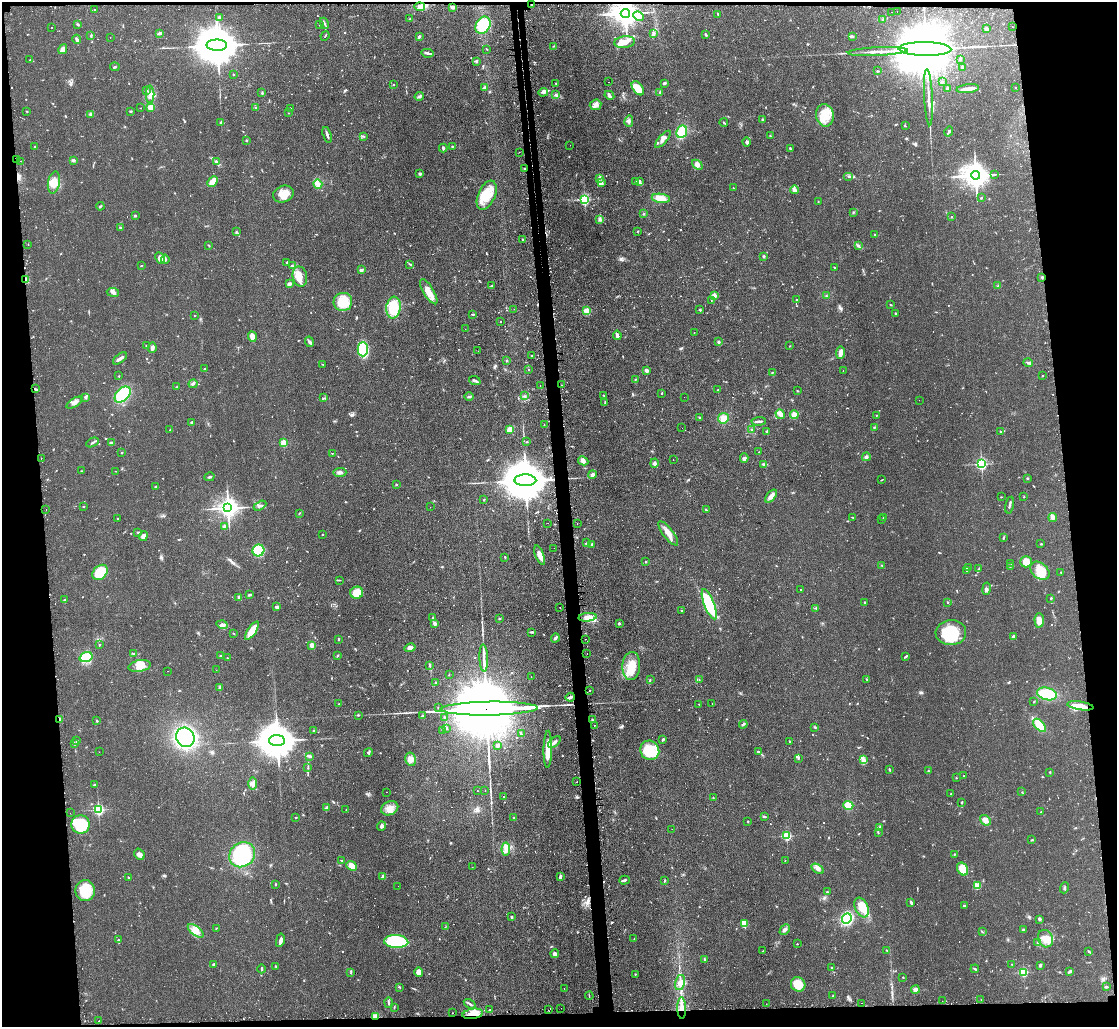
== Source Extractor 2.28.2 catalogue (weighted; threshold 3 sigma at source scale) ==
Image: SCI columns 27-4483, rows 145-4243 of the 4510 x 4473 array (HDU 1 of 3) = the unmasked area's bounding box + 8 px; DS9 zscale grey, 4 x 4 block average (1 PNG px = mean of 4 x 4 image px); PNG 1119 x 1029 px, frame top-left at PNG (2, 2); each listed source drawn as its Kron ellipse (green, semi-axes under 4 px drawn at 4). Shown black and unused: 11% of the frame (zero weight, under 2 of 3 exposures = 4% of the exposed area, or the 3 px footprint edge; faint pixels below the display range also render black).
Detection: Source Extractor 2.28.2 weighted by HDU 2 'WHT'. Background 0.054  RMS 0.0061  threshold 0.0275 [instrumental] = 3 sigma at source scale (4.5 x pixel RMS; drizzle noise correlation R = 1.50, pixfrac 1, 0.05/0.05 arcsec/px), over >= 5 px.
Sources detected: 998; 4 too faint to see at this stretch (4 x 4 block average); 9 inside a brighter object's white glare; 76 cosmic-ray / hot-pixel residue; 6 long thin detections or spike segments (spike, bleed or trail) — neither listed nor drawn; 15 coinciding with a brighter row at this scale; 40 inside a brighter listed object's ellipse — not listed separately; of the other 848, all 500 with FLUX_AUTO >= 1.68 (the completeness limit of this list) listed and drawn (348 fainter detections not listed), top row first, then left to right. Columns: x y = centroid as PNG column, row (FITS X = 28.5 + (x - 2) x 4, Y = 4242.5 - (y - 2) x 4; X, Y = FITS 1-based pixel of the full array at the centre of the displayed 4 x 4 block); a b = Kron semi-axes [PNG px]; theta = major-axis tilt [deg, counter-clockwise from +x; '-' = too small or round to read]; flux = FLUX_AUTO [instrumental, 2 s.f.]
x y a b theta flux
531 5 2 2 - 2.2
420 7 5 3 - 18
452 7 2 2 - 36
94 10 2 2 - 6.1
891 12 2 2 - 2.2
897 12 2 2 - 4.5
625 13 4 3 - 5700
718 14 2 2 - 4.2
638 16 5 3 - 21
219 18 3 2 - 4.5
410 18 2 2 - 1.7
882 20 2 2 - 2
324 23 6 2 -65 5.7
78 24 3 2 - 3.1
320 25 3 2 - 2.2
483 25 9 7 59 130
1012 26 2 2 - 2.6
52 27 2 2 - 4.5
986 29 3 3 - 7.8
160 33 4 2 - 15
653 34 3 2 - 4.6
705 34 3 2 - 4.2
91 35 2 2 - 3
325 36 5 2 - 2.4
419 36 4 2 - 4
852 36 3 3 - 5
110 37 2 2 - 2.7
77 39 4 2 - 10
625 42 10 5 7 26
217 45 10 5 -1 24000
554 46 2 2 - 2
63 49 5 3 - 23
487 49 3 2 - 2
925 49 26 7 -1 93000
878 52 30 2 3 37
427 53 6 3 -11 7.4
30 59 2 2 - 1.7
960 59 2 2 - 2.7
476 61 2 2 - 2.1
115 67 5 2 - 3.7
962 67 3 2 - 3.3
877 71 2 2 - 3.2
233 75 2 2 - 6.1
609 82 2 2 - 3.6
942 82 2 2 - 2.5
556 83 2 2 - 2.3
665 83 3 2 - 6.9
393 85 2 2 - 3.3
484 87 3 3 - 4.7
638 88 8 5 -53 48
1016 88 2 2 - 4
948 89 3 2 - 4.3
968 89 11 3 6 25
147 90 2 2 - 2
543 92 5 2 - 4.8
660 92 2 2 - 2.4
262 93 3 2 - 3.4
150 94 9 4 -88 19
556 95 3 2 - 4.4
609 95 5 4 - 8.9
419 96 5 3 - 6.9
928 97 28 2 -87 27
596 105 6 5 - 19
151 107 4 3 - 32
141 108 2 2 - 1.9
256 108 3 2 - 3.3
290 108 2 2 - 3
27 111 2 2 - 2.4
131 111 3 2 - 2.9
288 113 2 2 - 1.7
91 114 3 3 - 6.3
825 115 11 9 -79 61
762 120 3 2 - 3.3
629 121 5 3 - 8.8
221 122 3 2 - 3.9
724 122 4 2 - 3.7
905 126 2 2 - 2
682 132 6 5 - 98
949 132 5 2 - 5.6
327 135 8 2 -72 9.8
770 135 2 2 - 1.8
364 136 2 2 - 1.9
663 139 11 3 49 21
246 140 2 2 - 3.2
747 142 4 3 - 7.7
570 145 2 2 - 1.8
452 146 2 2 - 3.6
34 147 2 2 - 2.8
443 148 4 2 - 6
790 149 3 2 - 4.6
519 152 2 2 - 2.2
17 160 3 2 - 7.7
73 160 4 3 - 7.6
21 161 2 2 - 3.1
216 162 3 2 - 9.8
697 165 6 4 -41 16
524 169 2 2 - 2.5
420 174 4 3 - 4.7
994 174 3 2 - 2.7
976 175 4 4 - 5200
848 177 5 2 - 3.2
599 178 3 2 - 11
636 181 3 2 - 4.5
639 181 4 3 - 9.1
213 182 6 3 47 51
601 182 4 3 - 15
54 183 11 6 80 36
318 184 5 3 - 12
733 188 2 2 - 1.9
795 190 4 3 - 12
283 194 10 8 21 46
487 195 15 8 66 86
661 198 9 4 -7 43
981 198 3 2 - 3.5
584 199 2 2 - 620
818 202 2 2 - 1.9
100 206 4 2 - 4.8
853 212 3 2 - 2.3
644 214 2 2 - 2.6
135 216 2 2 - 11
952 217 2 2 - 1.9
600 219 2 2 - 3.8
120 227 4 2 - 3
638 231 2 2 - 2.2
236 232 2 2 - 2.2
874 234 2 2 - 1.9
523 239 2 2 - 2.3
28 245 2 2 - 2.8
209 245 2 2 - 2.7
858 245 2 2 - 3.7
764 256 2 2 - 7.3
160 258 6 4 -63 27
165 259 4 2 - 6.2
287 262 2 2 - 3.1
410 264 2 2 - 3
292 265 2 2 - 2.4
141 266 3 2 - 1.8
834 267 3 2 - 2.2
361 270 4 2 - 4.9
300 276 10 7 -77 36
1042 277 2 2 - 3
26 280 2 2 - 6.2
289 284 4 2 - 9.8
491 286 3 2 - 2.7
998 286 2 2 - 2.4
113 292 6 4 -10 14
429 292 14 5 -59 37
714 296 2 2 - 76
826 296 2 2 - 2.1
711 300 2 2 - 1.8
797 300 2 2 - 9.1
343 302 9 9 - 100
891 305 3 2 - 2
393 307 11 7 83 130
514 309 2 2 - 2.1
700 310 3 2 - 3.7
587 311 2 2 - 200
895 313 3 2 - 2.3
473 314 2 2 - 4.5
194 316 2 2 - 3.2
501 321 2 2 - 2.8
465 329 2 2 - 1.8
694 333 2 2 - 2.6
617 335 5 2 - 12
252 337 5 4 - 26
309 342 5 3 - 7.6
719 342 2 2 - 21
146 346 3 2 - 2.9
790 346 2 2 - 3.1
152 348 5 3 - 15
363 349 7 5 -89 150
478 351 2 2 - 1.9
840 353 6 2 84 36
532 356 2 2 - 2.3
120 358 8 2 38 12
506 361 3 2 - 2.1
1028 363 5 3 - 6.5
323 364 3 2 - 2
205 369 2 2 - 2.4
529 369 2 2 - 3.4
646 370 4 3 - 7.8
843 370 2 2 - 1.8
773 372 3 2 - 2.1
119 376 2 2 - 2.3
1042 376 2 2 - 2.4
635 379 3 2 - 2.7
475 381 6 2 -21 7.5
193 384 4 2 - 5.8
540 385 2 2 - 2
562 385 2 2 - 2.1
176 387 2 2 - 2
35 389 3 2 - 6.4
718 390 2 2 - 3
797 391 3 2 - 1.8
662 393 2 2 - 2.6
123 395 9 6 45 190
524 396 2 2 - 2.2
604 396 4 2 - 2.5
85 397 4 2 - 5.2
469 397 5 2 - 4.6
684 397 2 2 - 1.7
324 398 3 2 - 2
919 400 2 2 - 2.1
74 403 9 4 31 14
605 403 3 2 - 4.4
780 414 5 3 - 24
794 415 4 3 - 36
876 415 2 2 - 1.8
699 417 2 2 - 3.3
723 418 5 5 - 34
759 421 7 2 4 10
191 422 3 2 - 3.7
544 425 2 2 - 1.9
874 427 3 2 - 3.1
682 428 2 2 - 1.7
510 429 4 3 - 30
170 430 2 2 - 1.9
752 430 3 2 - 3.7
1001 431 2 2 - 2
767 432 2 2 - 26
92 442 6 2 28 6.9
527 442 2 2 - 2.4
111 443 3 2 - 10
284 443 2 2 - 190
759 452 2 2 - 1.7
121 453 2 2 - 2
332 453 2 2 - 1.9
866 457 4 3 - 7.6
41 458 2 2 - 1.9
744 458 4 3 - 10
673 460 2 2 - 2.2
583 461 5 3 - 10
654 463 4 4 - 8.7
763 464 4 2 - 3.8
981 464 2 2 - 720
81 471 2 2 - 1.8
116 471 2 2 - 1.7
340 472 7 3 3 13
592 475 4 4 - 9.4
210 477 5 2 - 5.3
1027 478 2 2 - 3.2
525 480 11 6 0 25000
882 480 3 2 - 1.8
396 485 3 2 - 2.3
156 486 4 2 - 2.6
771 496 8 4 50 17
1001 497 2 2 - 1.8
1024 497 2 2 - 1.9
484 500 2 2 - 2.4
1010 505 8 2 78 6.8
84 506 2 2 - 2.5
260 506 7 3 29 8.6
430 507 2 2 - 2.5
228 508 3 3 - 3000
46 509 2 2 - 3.7
706 510 3 2 - 2
299 513 2 2 - 2.5
853 517 3 2 - 2.6
1053 517 4 3 - 10
884 518 2 2 - 6.4
118 519 3 2 - 2
882 519 2 2 - 1.8
548 523 2 2 - 3.8
577 523 2 2 - 3.3
224 527 2 2 - 44
138 532 4 2 - 3.6
668 533 15 5 -52 33
322 534 2 2 - 2.4
143 536 5 3 - 14
1003 538 4 2 - 2.8
586 543 4 2 - 4.2
1041 544 2 2 - 2.3
592 545 3 2 - 5.3
554 548 2 2 - 2.2
258 550 6 6 - 150
540 555 10 4 -69 29
505 557 2 2 - 2.6
646 562 2 2 - 3.1
1026 562 5 5 - 36
1011 563 4 2 - 2.1
882 566 3 2 - 2.2
1011 566 3 2 - 2.7
968 567 4 2 - 4.4
979 568 3 2 - 3.3
967 571 2 2 - 1.8
1040 571 11 7 -43 52
100 572 9 6 44 130
1061 572 2 2 - 2.3
339 580 3 2 - 2
986 589 6 3 79 9.1
801 590 2 2 - 3.7
357 593 6 6 - 56
249 595 3 2 - 6.4
239 597 3 3 - 5.3
1051 598 2 2 - 3.9
65 600 4 2 - 4.7
865 602 3 2 - 2.8
947 602 2 2 - 2
709 604 16 5 -69 240
277 607 4 3 - 5
560 608 2 2 - 2.4
816 608 4 2 - 3.7
682 610 2 2 - 4.3
588 617 9 4 5 24
433 618 3 2 - 3.2
499 619 2 2 - 1.9
1039 620 7 4 -86 25
619 623 2 2 - 15
435 624 2 2 - 17
222 625 5 4 - 11
252 631 11 4 55 63
532 632 3 2 - 4
233 633 2 2 - 1.7
951 633 15 12 3 150
1013 636 3 2 - 6.8
555 638 5 3 - 7.5
338 639 3 2 - 2.8
585 639 2 2 - 1.9
99 645 2 2 - 2.3
312 645 2 2 - 74
410 648 6 3 15 21
587 653 2 2 - 2
134 654 2 2 - 3
337 655 3 2 - 3.2
220 656 3 2 - 2.9
906 656 4 2 - 4.2
86 657 6 5 - 110
227 658 2 2 - 6
484 658 13 2 -87 18
430 665 2 2 - 2.8
140 666 11 5 10 36
631 666 14 9 86 71
216 670 2 2 - 1.9
167 671 2 2 - 2.6
449 674 3 2 - 1.8
531 676 2 2 - 3.5
699 679 2 2 - 9.4
866 679 2 2 - 1.9
650 680 3 2 - 2.7
435 682 2 2 - 3.1
220 688 4 3 - 5.6
589 690 2 2 - 33
1047 694 10 6 -14 120
570 697 4 2 - 9.8
1034 702 2 2 - 2.2
712 703 2 2 - 2.1
339 704 2 2 - 3
699 704 2 2 - 1.7
1080 706 13 4 -9 42
438 708 2 2 - 2.1
489 709 49 7 1 140000
358 715 2 2 - 2.8
422 715 3 2 - 2.8
444 718 2 2 - 3.1
59 719 3 2 - 6.4
592 720 3 2 - 4.1
97 721 2 2 - 2.9
743 724 4 2 - 5.8
1040 725 8 4 -48 64
594 726 2 2 - 3.6
815 727 3 2 - 3.8
446 729 2 2 - 2.8
313 730 2 2 - 2.2
443 730 2 2 - 2.2
521 734 3 2 - 4.1
185 737 10 9 - 460
663 740 3 2 - 4.6
77 741 3 2 - 3
277 741 8 5 -1 14000
554 742 7 3 41 16
790 742 3 2 - 2.8
74 744 3 2 - 3.9
498 745 3 2 - 10
548 749 18 3 89 79
650 750 10 9 - 67
758 751 2 2 - 4
99 752 2 2 - 2.3
368 752 4 2 - 5
309 756 3 2 - 9.5
798 758 2 2 - 3
410 759 7 5 -80 22
863 760 2 2 - 3.4
308 768 3 2 - 2.9
889 769 3 2 - 4
928 771 2 2 - 2.1
1050 772 2 2 - 3.6
964 776 2 2 - 3.5
956 778 2 2 - 2.8
577 782 2 2 - 3.2
253 784 6 3 -89 13
94 785 3 2 - 3.3
485 790 2 2 - 1.9
477 791 2 2 - 3.1
386 792 2 2 - 1.7
1022 792 2 2 - 2.6
951 794 2 2 - 2.7
504 796 2 2 - 2.8
713 798 2 2 - 3.1
962 802 3 2 - 2.8
848 805 5 4 - 45
327 808 3 2 - 17
390 808 9 6 26 36
98 810 2 2 - 600
346 810 2 2 - 2
1041 812 3 2 - 1.9
70 813 2 2 - 2.3
764 817 3 2 - 4.1
296 818 2 2 - 2.5
514 818 3 2 - 3.4
985 820 6 4 -39 21
748 821 2 2 - 2.2
80 824 9 9 - 130
382 826 4 4 - 10
880 827 4 3 - 6.8
672 829 2 2 - 1.9
878 832 3 2 - 3.4
787 836 2 2 - 330
1032 840 3 2 - 2.9
506 849 7 4 85 18
140 854 6 5 - 17
954 854 2 2 - 2.9
242 855 13 12 - 370
785 860 2 2 - 2.3
342 861 3 2 - 2.3
352 866 6 4 -41 29
472 867 2 2 - 1.8
818 869 7 3 -32 14
963 869 7 5 -59 60
383 876 2 2 - 42
560 876 4 2 - 8
129 877 3 2 - 2.7
624 880 5 2 - 6.7
664 881 3 2 - 3.1
275 884 3 2 - 3.4
398 886 2 2 - 2.9
978 886 4 3 - 9.8
1064 888 6 2 71 4.9
85 891 10 9 - 100
827 892 2 2 - 2.7
911 902 4 2 - 4.9
964 906 2 2 - 3.9
862 907 10 6 -66 66
511 917 3 2 - 3
847 918 5 4 - 330
1039 919 3 3 - 7.9
744 924 4 3 - 76
445 927 3 2 - 1.9
216 928 2 2 - 1.7
785 930 6 3 45 10
1023 930 3 2 - 4.4
196 931 9 4 -38 26
982 932 3 2 - 2.6
634 939 2 2 - 1.8
1045 939 9 7 -66 38
118 940 2 2 - 3.2
280 940 7 2 79 16
396 942 12 6 -2 380
1038 942 3 2 - 3
797 944 2 2 - 2.4
886 950 3 2 - 2.2
763 951 2 2 - 2
1089 951 4 2 - 4.8
555 954 4 3 - 12
705 959 2 2 - 3.9
213 964 3 2 - 4.1
1012 964 2 2 - 1.8
1040 965 4 2 - 4.4
276 966 3 2 - 2.1
832 968 2 2 - 3.6
262 969 4 2 - 4.3
975 969 4 2 - 5.1
1070 971 3 2 - 9.4
419 972 5 4 - 23
1023 972 2 2 - 320
351 973 2 2 - 2.1
635 974 2 2 - 2.5
903 977 2 2 - 3
680 983 8 5 77 24
798 984 7 7 - 62
400 987 3 2 - 2.6
1106 987 3 2 - 4.8
564 988 2 2 - 24
915 989 4 3 - 14
589 996 4 2 - 2.8
833 996 2 2 - 2.1
981 1000 2 2 - 2.5
942 1001 2 2 - 8.1
389 1003 5 2 - 6.5
861 1003 2 2 - 2.9
470 1004 6 2 -31 7.4
766 1004 2 2 - 1.9
394 1007 3 2 - 2.6
561 1008 2 2 - 3
682 1008 11 2 -89 27
490 1010 2 2 - 340
548 1010 2 2 - 1.8
452 1013 2 2 - 3.1
473 1014 10 5 9 40
375 1017 3 2 - 18
99 1021 2 2 - 2.4
Overlapping masked pixels (flux is a lower limit): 10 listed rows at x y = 531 5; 625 13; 17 160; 524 169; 26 280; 489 709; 59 719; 682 1008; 473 1014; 375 1017
Diffuse or blended objects may show on this block-average render without a row.